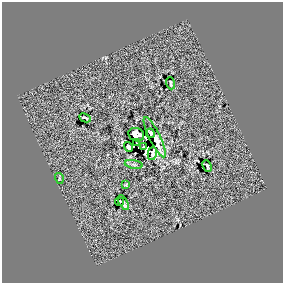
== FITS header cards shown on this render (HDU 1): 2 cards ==
NAXIS1  =                  281 /
NAXIS2  =                  281 /

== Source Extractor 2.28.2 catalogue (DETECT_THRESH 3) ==
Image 281 x 281 px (HDU 1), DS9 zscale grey, 1 PNG px = 1 image px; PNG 285 x 285 px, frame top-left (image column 1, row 281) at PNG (2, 2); each listed source drawn as its Kron ellipse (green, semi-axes under 4 px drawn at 4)
Background 0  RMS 23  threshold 69.8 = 3 sigma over >= 5 px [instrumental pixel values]
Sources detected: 18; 3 with non-positive FLUX_AUTO (blend fragments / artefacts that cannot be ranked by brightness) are neither listed nor drawn; the other 15 listed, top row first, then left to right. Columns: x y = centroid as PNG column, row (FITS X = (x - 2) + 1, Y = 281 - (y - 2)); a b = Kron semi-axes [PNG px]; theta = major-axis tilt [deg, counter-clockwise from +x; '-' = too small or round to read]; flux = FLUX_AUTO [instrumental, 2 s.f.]
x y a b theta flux
171 83 6 2 -71 2200
85 118 6 2 -26 2300
150 133 5 3 - 3000
136 135 8 6 -21 16000
155 137 22 5 -64 8800
136 143 2 2 - 920
143 146 4 2 - 1200
128 147 5 4 - 5600
152 153 7 4 77 3000
134 164 9 4 -9 3400
207 166 6 2 -66 2900
59 178 5 3 - 1600
126 185 4 4 - 1600
119 202 4 4 - 1700
123 203 8 3 -60 2400
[3 non-positive-flux detections neither listed nor drawn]